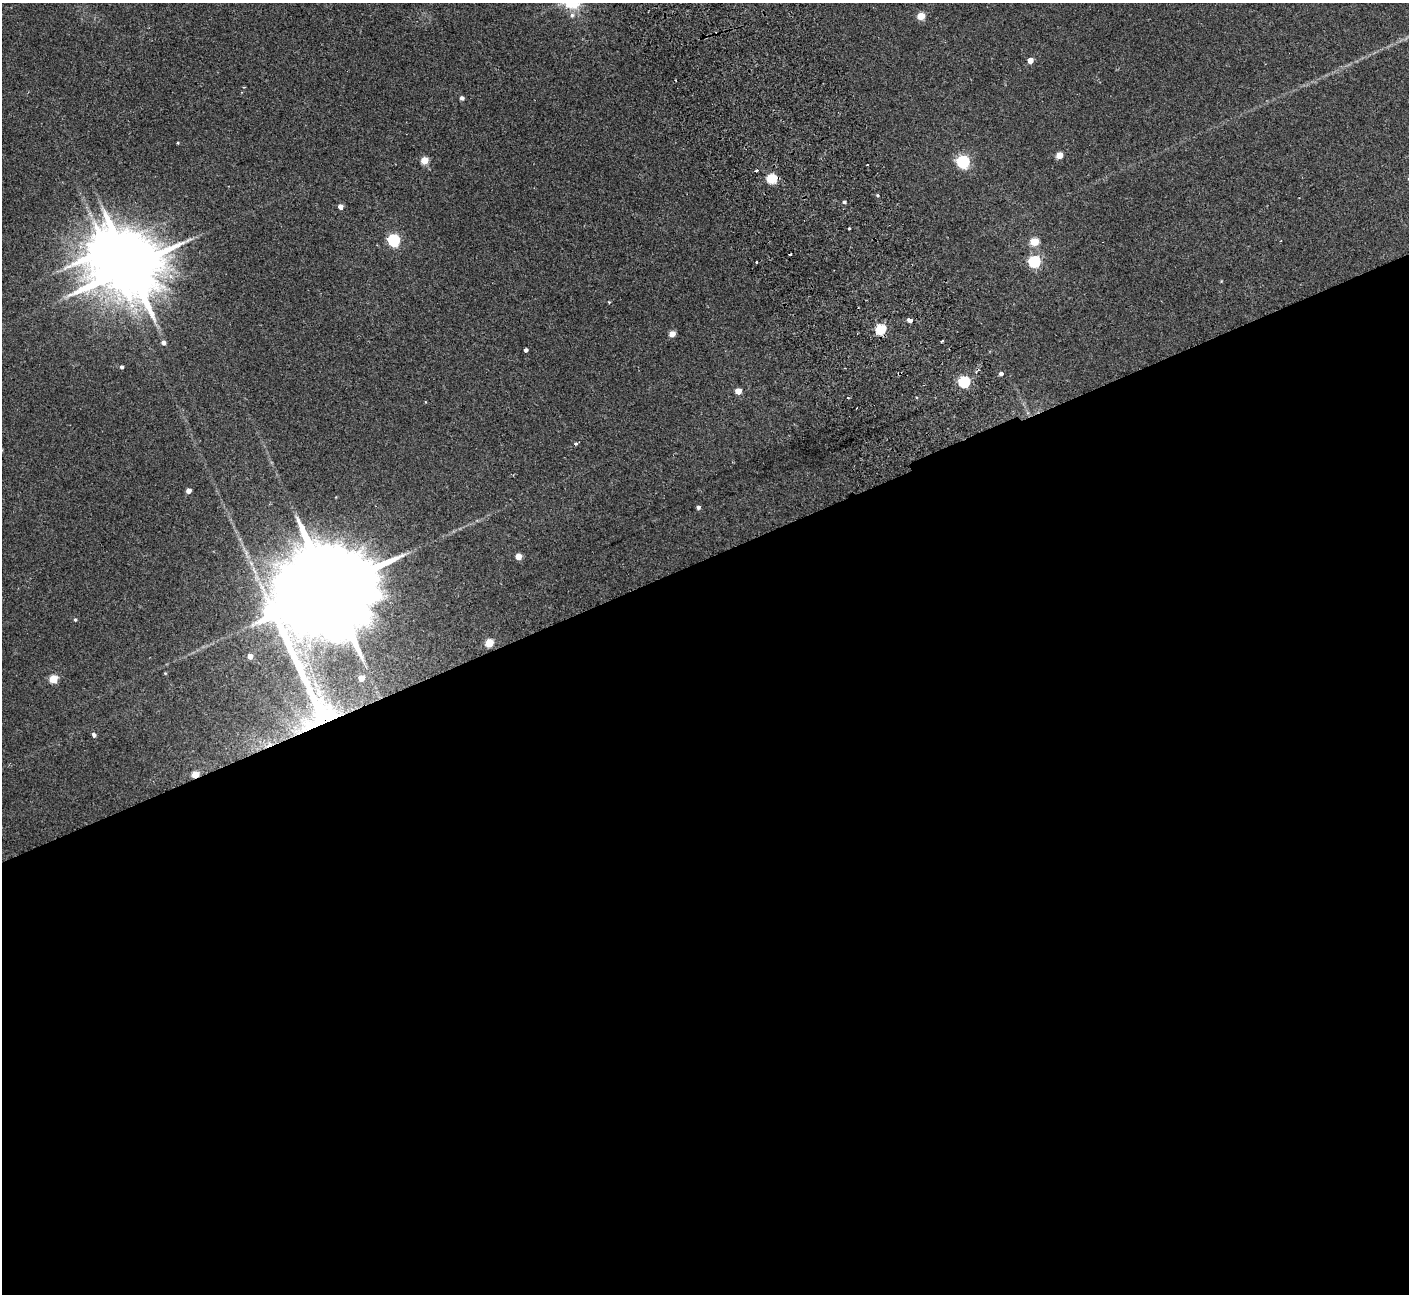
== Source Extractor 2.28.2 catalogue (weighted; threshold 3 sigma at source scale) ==
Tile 15 of 4 x 4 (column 3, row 4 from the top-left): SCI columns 2867-4273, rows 188-1479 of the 5736 x 5674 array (HDU 1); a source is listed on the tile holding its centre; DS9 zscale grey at full resolution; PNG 1411 x 1296 px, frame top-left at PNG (2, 3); no overlay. Shown black and unused: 57% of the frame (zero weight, under 2 of 3 exposures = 3% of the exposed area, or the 3 px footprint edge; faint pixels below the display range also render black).
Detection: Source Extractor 2.28.2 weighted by HDU 2 'WHT'; one run over the whole footprint, this tile lists its part. Background 0.119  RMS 0.01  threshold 0.0465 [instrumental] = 3 sigma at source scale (4.5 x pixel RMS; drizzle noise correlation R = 1.50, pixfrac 1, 0.05/0.05 arcsec/px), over >= 5 px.
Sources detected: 46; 1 inside a brighter object's white glare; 2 cosmic-ray / hot-pixel residue — not listed; the other 43 listed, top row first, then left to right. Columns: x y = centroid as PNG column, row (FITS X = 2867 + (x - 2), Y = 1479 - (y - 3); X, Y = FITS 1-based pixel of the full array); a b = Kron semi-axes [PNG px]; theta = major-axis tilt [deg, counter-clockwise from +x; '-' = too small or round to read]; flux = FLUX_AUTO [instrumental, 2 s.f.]
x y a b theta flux
572 15 7 5 75 2.8
921 16 5 4 - 25
1030 60 4 4 - 10
462 98 4 4 - 3.1
178 143 4 3 - 0.82
1059 155 5 4 - 19
424 160 5 5 - 25
963 162 6 5 - 160
757 171 3 2 - 1.7
771 179 5 5 - 71
878 195 4 3 - 1.2
844 202 4 4 - 1.6
340 207 4 4 - 5.9
849 229 3 2 - 1.8
394 240 5 5 - 130
1034 242 5 5 - 34
1034 261 5 5 - 120
757 262 3 2 - 1.6
130 267 19 14 24 8600
609 302 4 3 - 0.89
908 320 5 3 - 14
880 329 5 5 - 74
672 334 4 4 - 13
942 341 3 2 - 1.6
163 342 4 4 - 3.7
526 350 4 3 - 2.9
121 367 3 3 - 2.2
1001 374 5 4 - 3
964 382 5 5 - 130
738 391 5 4 - 13
576 443 4 4 - 2.5
188 491 4 4 - 6.6
698 507 4 4 - 2.4
518 557 4 4 - 13
330 589 42 26 32 33000
75 620 5 4 - 1.3
489 643 5 5 - 37
250 656 4 4 - 6
165 673 4 4 - 0.91
361 678 4 4 - 11
53 679 5 5 - 37
94 735 5 4 - 2.3
195 774 5 4 - 25
Overlapping masked pixels (flux is a lower limit): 3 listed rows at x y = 771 179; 330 589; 195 774